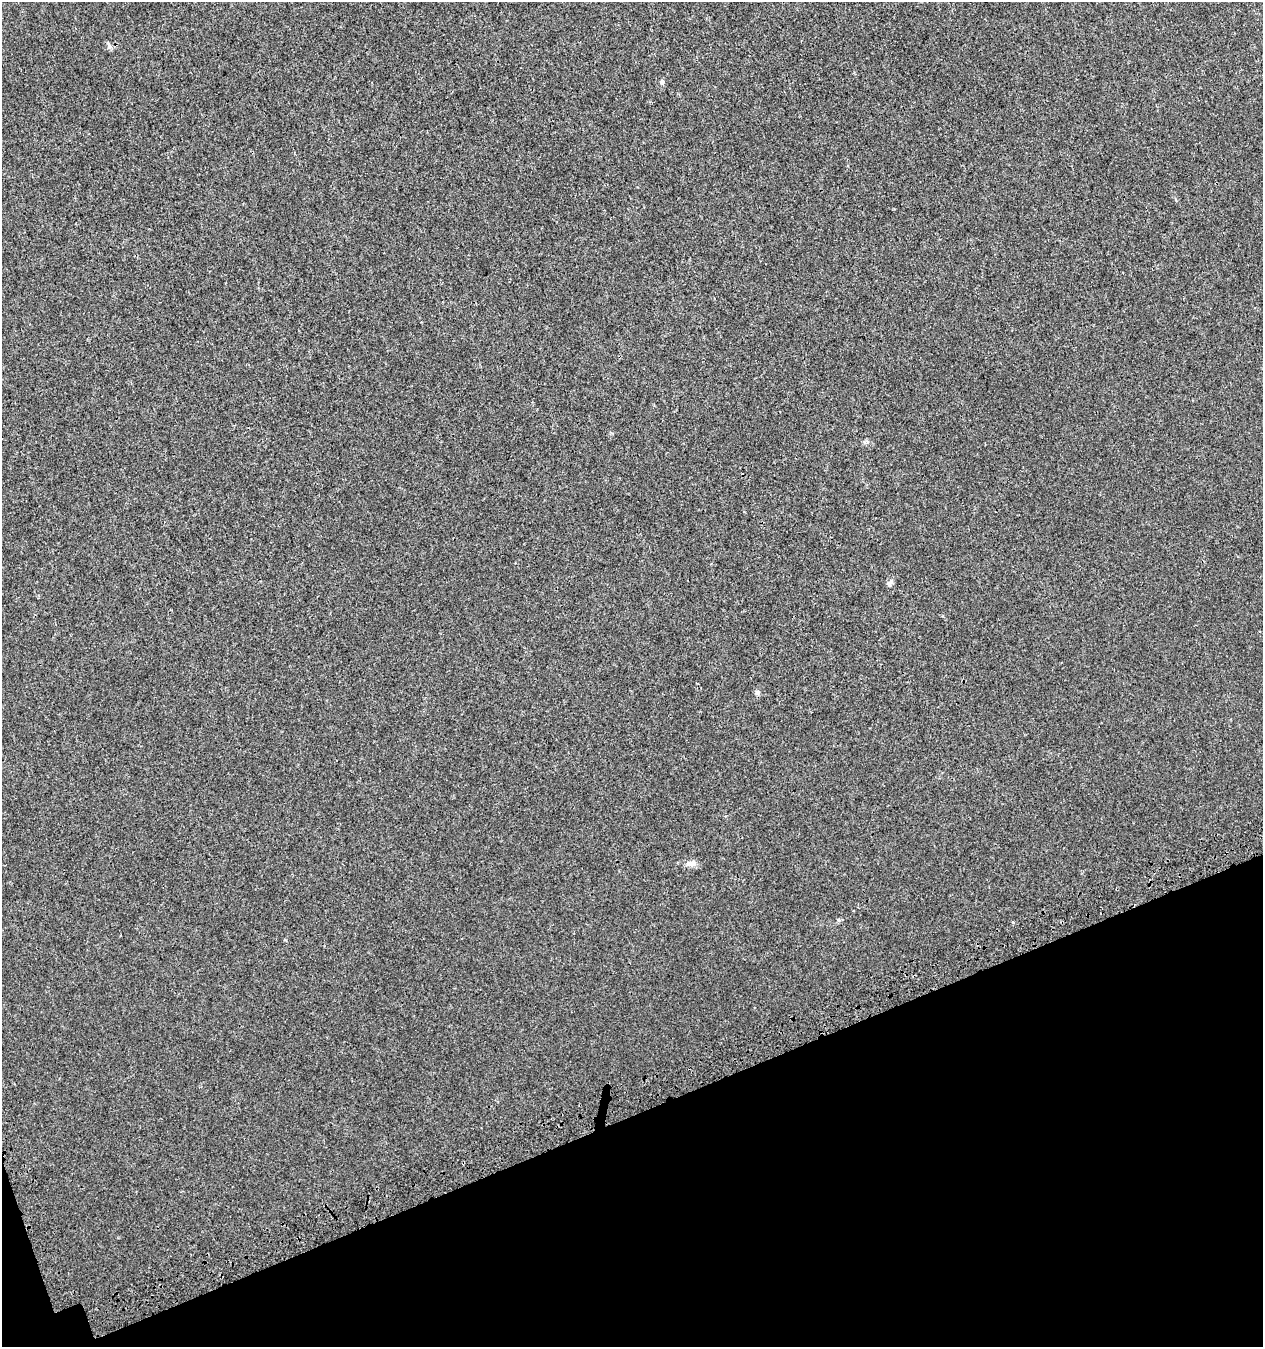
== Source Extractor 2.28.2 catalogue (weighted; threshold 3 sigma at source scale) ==
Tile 14 of 4 x 4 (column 2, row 4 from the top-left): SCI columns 1448-2708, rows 130-1474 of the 5469 x 5636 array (HDU 1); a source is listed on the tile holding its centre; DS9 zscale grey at full resolution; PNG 1265 x 1349 px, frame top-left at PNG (2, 2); no overlay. Shown black and unused: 18% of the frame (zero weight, under 3 of 4 exposures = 9% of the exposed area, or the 3 px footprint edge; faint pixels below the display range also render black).
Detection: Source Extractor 2.28.2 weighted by HDU 2 'WHT'; one run over the whole footprint, this tile lists its part. Background 2.45e-04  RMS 0.0027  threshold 0.012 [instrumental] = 3 sigma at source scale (4.5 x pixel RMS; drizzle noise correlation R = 1.50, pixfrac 1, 0.0396/0.0396 arcsec/px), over >= 5 px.
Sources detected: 6; all 6 listed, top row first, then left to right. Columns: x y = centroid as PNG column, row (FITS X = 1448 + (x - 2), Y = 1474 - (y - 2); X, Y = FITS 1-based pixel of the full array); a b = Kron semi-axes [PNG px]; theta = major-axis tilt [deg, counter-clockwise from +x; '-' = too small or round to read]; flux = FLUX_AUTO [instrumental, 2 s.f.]
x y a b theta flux
109 46 8 6 -85 0.69
662 82 5 4 - 1.1
890 583 11 6 46 0.74
757 692 6 5 - 0.84
690 863 15 7 13 1.4
1013 922 4 3 - 0.27